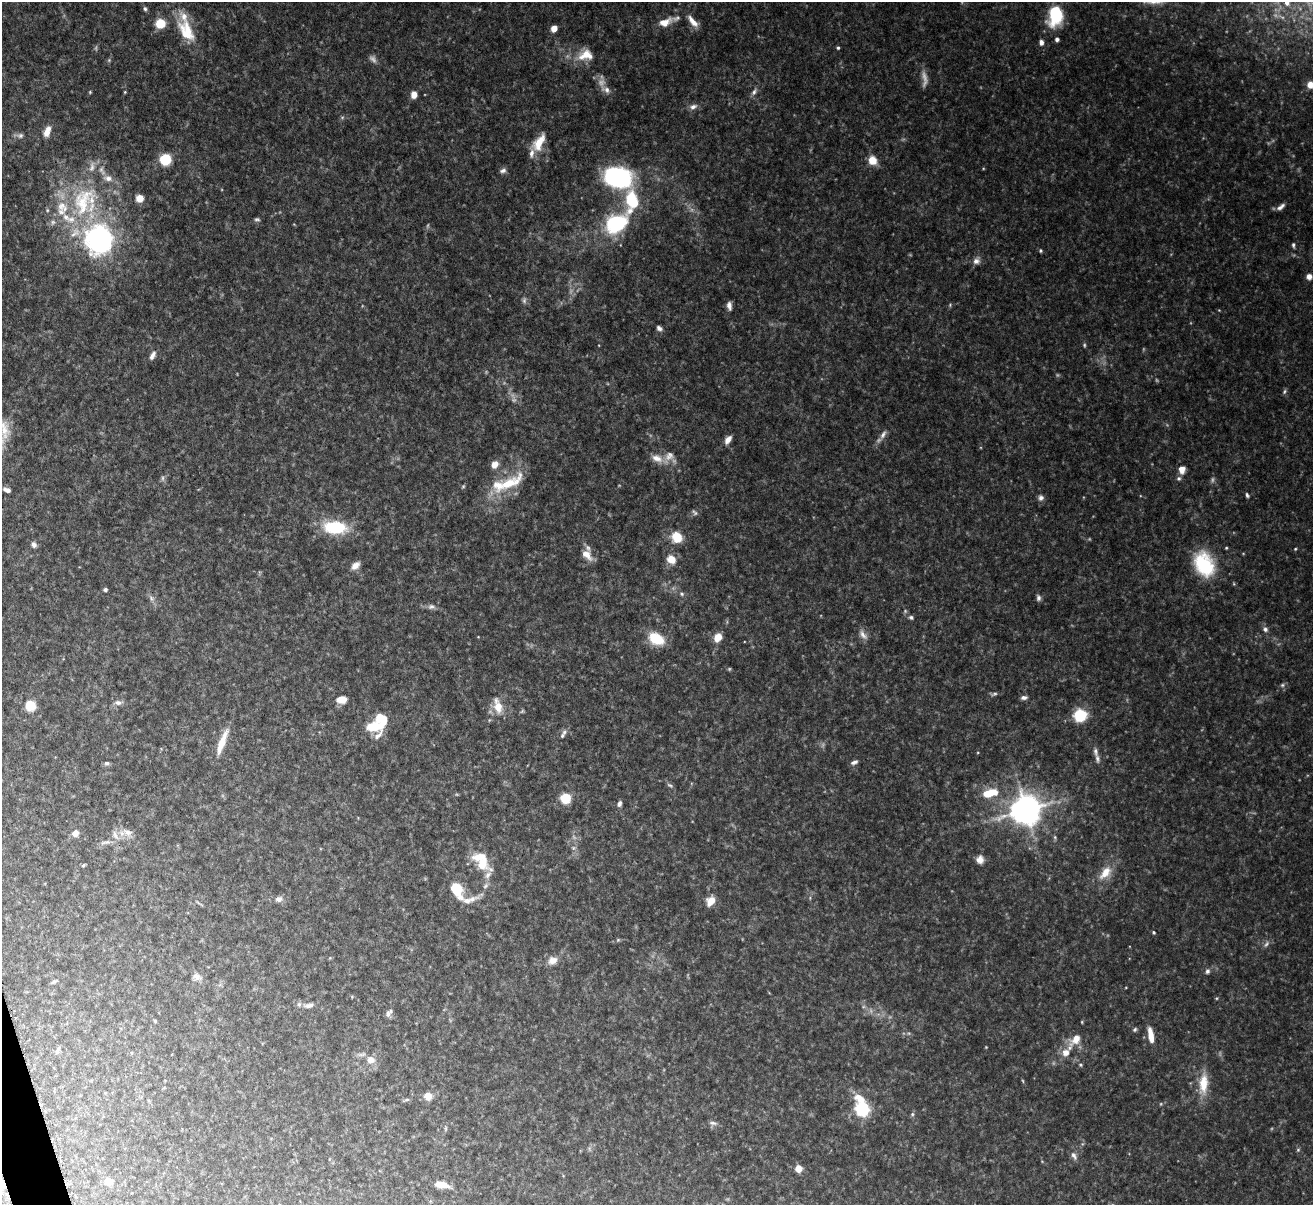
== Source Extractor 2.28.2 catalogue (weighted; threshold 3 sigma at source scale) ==
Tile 7 of 4 x 4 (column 3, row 2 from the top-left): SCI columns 2622-3932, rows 2552-3754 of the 5251 x 5230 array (HDU 1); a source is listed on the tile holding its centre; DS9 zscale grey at full resolution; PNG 1315 x 1207 px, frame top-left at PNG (2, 2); no overlay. Shown black and unused: <1% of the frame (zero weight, under 5 of 10 exposures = <1% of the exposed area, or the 3 px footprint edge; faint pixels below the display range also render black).
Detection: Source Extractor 2.28.2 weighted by HDU 2 'WHT'; one run over the whole footprint, this tile lists its part. Background 0.0912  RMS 0.0045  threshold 0.0182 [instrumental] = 3 sigma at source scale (4.09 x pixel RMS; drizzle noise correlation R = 1.36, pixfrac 0.8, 0.05/0.05 arcsec/px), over >= 5 px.
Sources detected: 181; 21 too faint to see at this stretch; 1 inside a brighter object's white glare — not listed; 20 inside a brighter listed object's ellipse — not listed separately; the other 139 listed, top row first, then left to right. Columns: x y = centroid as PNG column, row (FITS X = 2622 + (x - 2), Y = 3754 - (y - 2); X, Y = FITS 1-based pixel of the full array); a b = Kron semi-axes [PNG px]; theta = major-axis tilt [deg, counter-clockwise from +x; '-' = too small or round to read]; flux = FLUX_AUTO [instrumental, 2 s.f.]
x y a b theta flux
1287 2 7 6 - 2.3
145 9 7 5 -60 0.9
1055 15 14 9 81 35
693 21 18 7 -49 3.8
665 22 18 10 22 5.2
160 23 6 6 - 16
554 28 5 5 - 4.8
186 31 35 17 -61 15
1057 39 5 4 - 1.2
1041 42 7 5 -87 1.7
838 48 4 4 - 0.65
585 55 21 15 11 9.3
109 60 6 4 47 0.65
1310 85 8 7 - 2.8
606 90 15 8 -27 2.5
90 92 5 4 - 0.43
125 92 4 3 - 0.41
754 92 11 6 56 1.7
414 95 7 6 - 3.5
693 107 11 7 19 2
47 131 13 7 70 3.5
20 136 9 6 0 1.3
539 143 22 11 58 8.1
165 159 7 7 - 22
872 160 8 7 - 7.1
503 170 8 6 15 1.4
618 177 17 12 -16 89
140 198 5 5 - 7.4
83 201 53 33 65 48
632 201 29 16 90 22
1281 207 12 5 38 1.8
257 219 7 5 -1 0.82
616 223 17 12 29 46
99 239 14 13 - 190
1293 245 7 4 -84 0.85
1041 251 5 5 - 0.59
976 261 11 9 58 2.2
1309 277 7 7 - 2.1
524 301 8 6 76 1
729 306 10 5 -83 1.9
659 328 7 5 -37 1.3
1084 345 5 4 - 0.57
152 355 12 6 63 1.9
883 434 15 6 62 2.4
728 440 10 6 57 2.6
657 458 17 9 -23 4.2
495 464 10 8 50 3.1
1182 470 9 8 - 3.3
163 478 7 4 90 0.87
1179 478 7 6 - 1
508 483 50 16 30 18
463 486 5 5 - 0.55
7 490 10 6 -20 1.9
1247 495 6 4 -71 0.83
1041 498 8 7 - 1.6
695 512 9 5 -50 0.9
335 527 25 13 -5 22
677 537 9 8 - 12
34 545 7 6 - 1.4
1226 548 4 3 - 0.46
1295 549 4 3 - 0.44
587 555 15 9 -46 4
671 559 11 9 -43 5.3
1204 564 27 19 -65 28
355 565 10 7 42 3.1
105 590 4 4 - 1
682 594 7 6 - 0.96
152 598 9 6 -42 1.4
1038 598 8 6 -81 1.3
431 607 11 7 2 1.6
911 617 6 5 - 0.93
1265 629 8 7 - 1.4
863 635 16 8 -50 2.6
718 637 10 8 58 4.6
656 639 18 12 -30 12
1282 685 7 5 22 0.85
994 694 10 4 14 0.94
1024 698 8 5 3 1.4
342 699 10 7 5 5.4
118 702 12 7 -6 1.7
30 705 7 6 - 14
498 706 22 11 -75 6.5
522 711 7 4 31 0.58
1080 715 8 7 - 28
374 726 19 11 4 11
562 736 8 5 51 1.2
222 742 34 8 69 7.5
1097 759 15 6 -79 1.8
854 762 9 5 23 1.3
107 763 7 5 6 0.93
670 785 9 4 -29 0.85
990 793 20 9 13 9.9
565 798 6 6 - 19
619 804 8 5 69 1.2
1025 810 10 9 - 650
127 832 15 9 -28 3.5
75 833 6 6 - 3.5
115 835 15 6 -67 2.3
1055 837 6 5 - 0.64
105 842 15 4 8 1.5
573 848 6 5 - 0.9
980 859 10 9 - 2.7
483 863 20 14 83 9.1
83 865 5 3 - 0.61
1105 873 23 12 48 7.4
457 890 22 13 -62 11
279 899 9 7 6 2.1
711 901 10 8 49 5.4
1154 932 4 4 - 0.54
618 940 6 5 - 0.58
553 960 13 10 29 3.3
1207 971 7 6 - 1.1
197 977 13 9 -22 2.6
54 982 8 4 36 0.83
352 997 4 4 - 0.37
1216 998 4 4 - 0.45
309 1005 13 6 11 1.8
389 1013 11 6 47 1.5
155 1021 4 4 - 0.47
1135 1029 6 5 - 0.73
1151 1035 16 6 -80 6
1076 1039 18 10 42 6.4
986 1047 3 3 - 0.3
57 1050 10 5 62 1.1
371 1060 9 8 - 3.5
1080 1065 6 5 - 0.63
1023 1081 6 3 -71 0.44
1203 1084 28 11 86 9.8
428 1096 6 6 - 6
407 1100 8 4 9 0.76
862 1109 11 7 -71 49
912 1114 6 5 - 0.71
713 1123 12 5 -9 1.3
446 1128 6 4 90 0.59
1298 1150 5 5 - 0.62
1074 1156 13 7 -64 1.9
798 1169 6 6 - 5.2
109 1181 5 5 - 8.8
441 1185 13 6 -12 6.3
Isophote crosses this tile's border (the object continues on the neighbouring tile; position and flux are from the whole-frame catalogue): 2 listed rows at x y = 1287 2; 1310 85